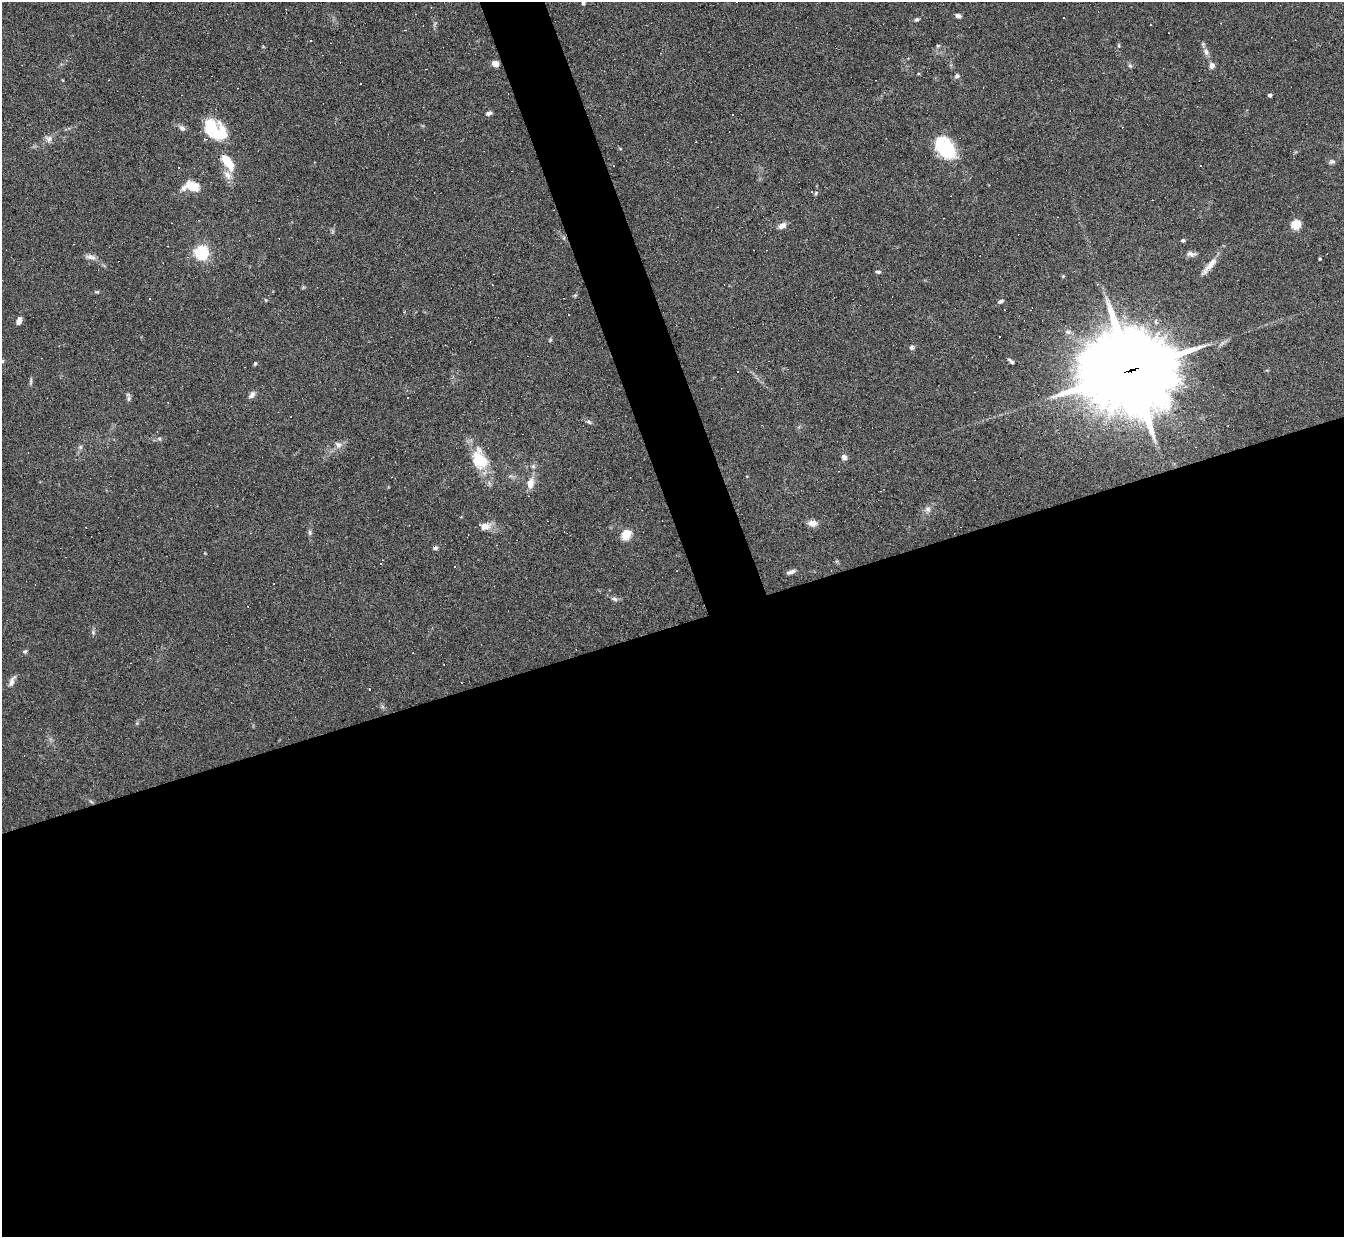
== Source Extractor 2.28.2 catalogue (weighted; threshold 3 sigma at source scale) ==
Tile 15 of 4 x 4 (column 3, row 4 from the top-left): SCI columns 2687-4028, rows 147-1381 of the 5371 x 5357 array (HDU 1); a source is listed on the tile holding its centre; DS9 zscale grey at full resolution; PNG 1346 x 1239 px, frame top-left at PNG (2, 2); no overlay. Shown black and unused: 52% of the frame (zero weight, under 4 of 8 exposures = <1% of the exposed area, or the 3 px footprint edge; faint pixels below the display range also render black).
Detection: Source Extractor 2.28.2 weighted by HDU 2 'WHT'; one run over the whole footprint, this tile lists its part. Background 0.0744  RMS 0.0043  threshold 0.0175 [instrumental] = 3 sigma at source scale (4.09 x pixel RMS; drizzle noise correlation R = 1.36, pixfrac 0.8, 0.05/0.05 arcsec/px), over >= 5 px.
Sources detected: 109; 2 inside a brighter object's white glare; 35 cosmic-ray / hot-pixel residue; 1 long thin detection or spike segment (spike, bleed or trail) — not listed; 2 inside a brighter listed object's ellipse — not listed separately; the other 69 listed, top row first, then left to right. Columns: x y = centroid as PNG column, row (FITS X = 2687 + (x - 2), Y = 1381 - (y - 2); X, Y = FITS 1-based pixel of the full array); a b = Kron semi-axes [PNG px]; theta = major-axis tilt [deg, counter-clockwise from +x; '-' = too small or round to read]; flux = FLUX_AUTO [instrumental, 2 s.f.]
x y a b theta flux
583 3 4 3 - 0.57
958 16 7 4 -15 1.3
1063 17 3 3 - 0.66
917 19 6 4 29 0.75
310 40 3 3 - 0.99
938 45 6 3 0 0.42
1206 52 9 6 -65 1.6
495 64 6 5 - 3.3
1212 65 6 6 - 1.9
1130 66 6 4 -43 0.61
957 76 7 6 - 1.1
108 80 3 2 - 0.23
1270 95 4 4 - 0.93
489 113 7 5 22 1.1
732 114 3 2 - 0.34
182 128 8 6 -37 1.3
218 133 24 20 -9 13
49 139 11 8 -33 1.7
946 149 23 20 -41 18
228 162 21 9 -55 8
1332 162 8 6 13 0.98
1201 166 3 3 - 0.93
191 186 16 9 -6 8.2
816 193 6 4 49 0.58
1296 225 5 5 - 21
782 226 8 6 27 2.8
1183 240 5 4 - 0.65
201 252 6 6 - 92
1191 254 14 6 -2 1.6
91 257 15 6 -15 2
1320 259 4 3 - 0.32
878 272 6 4 -10 0.76
1063 276 4 4 - 0.42
97 292 8 3 12 0.56
575 295 6 3 18 0.47
266 300 5 3 - 0.32
1001 301 6 4 19 0.95
19 320 7 5 65 2.3
550 340 6 4 46 0.49
912 347 7 5 63 0.84
2 361 6 5 - 0.52
1011 361 8 3 -40 0.8
255 363 5 3 - 0.51
1131 370 33 29 6 3800
31 381 10 4 85 0.78
252 395 9 6 51 1.6
129 399 7 6 - 0.91
589 422 8 5 -37 0.86
159 438 6 4 -1 0.71
338 445 10 8 -49 1.8
80 447 6 5 - 0.78
844 457 6 5 - 1.8
480 460 28 18 -66 13
533 466 6 5 - 0.74
530 483 14 9 78 3.7
928 509 8 8 - 1.5
813 524 12 7 1 2.3
485 526 14 9 4 3.4
310 532 7 5 -88 0.85
626 535 10 8 53 7
435 548 5 5 - 1
454 567 3 2 - 0.72
791 572 11 4 21 1.3
614 599 9 6 -22 1.1
93 632 7 4 -57 0.65
25 651 6 5 - 0.7
12 681 16 6 66 1.8
370 690 3 3 - 2.7
91 802 7 3 -44 0.54
Overlapping masked pixels (flux is a lower limit): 2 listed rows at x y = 1131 370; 91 802
Isophote crosses this tile's border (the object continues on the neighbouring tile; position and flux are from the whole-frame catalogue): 1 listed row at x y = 2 361